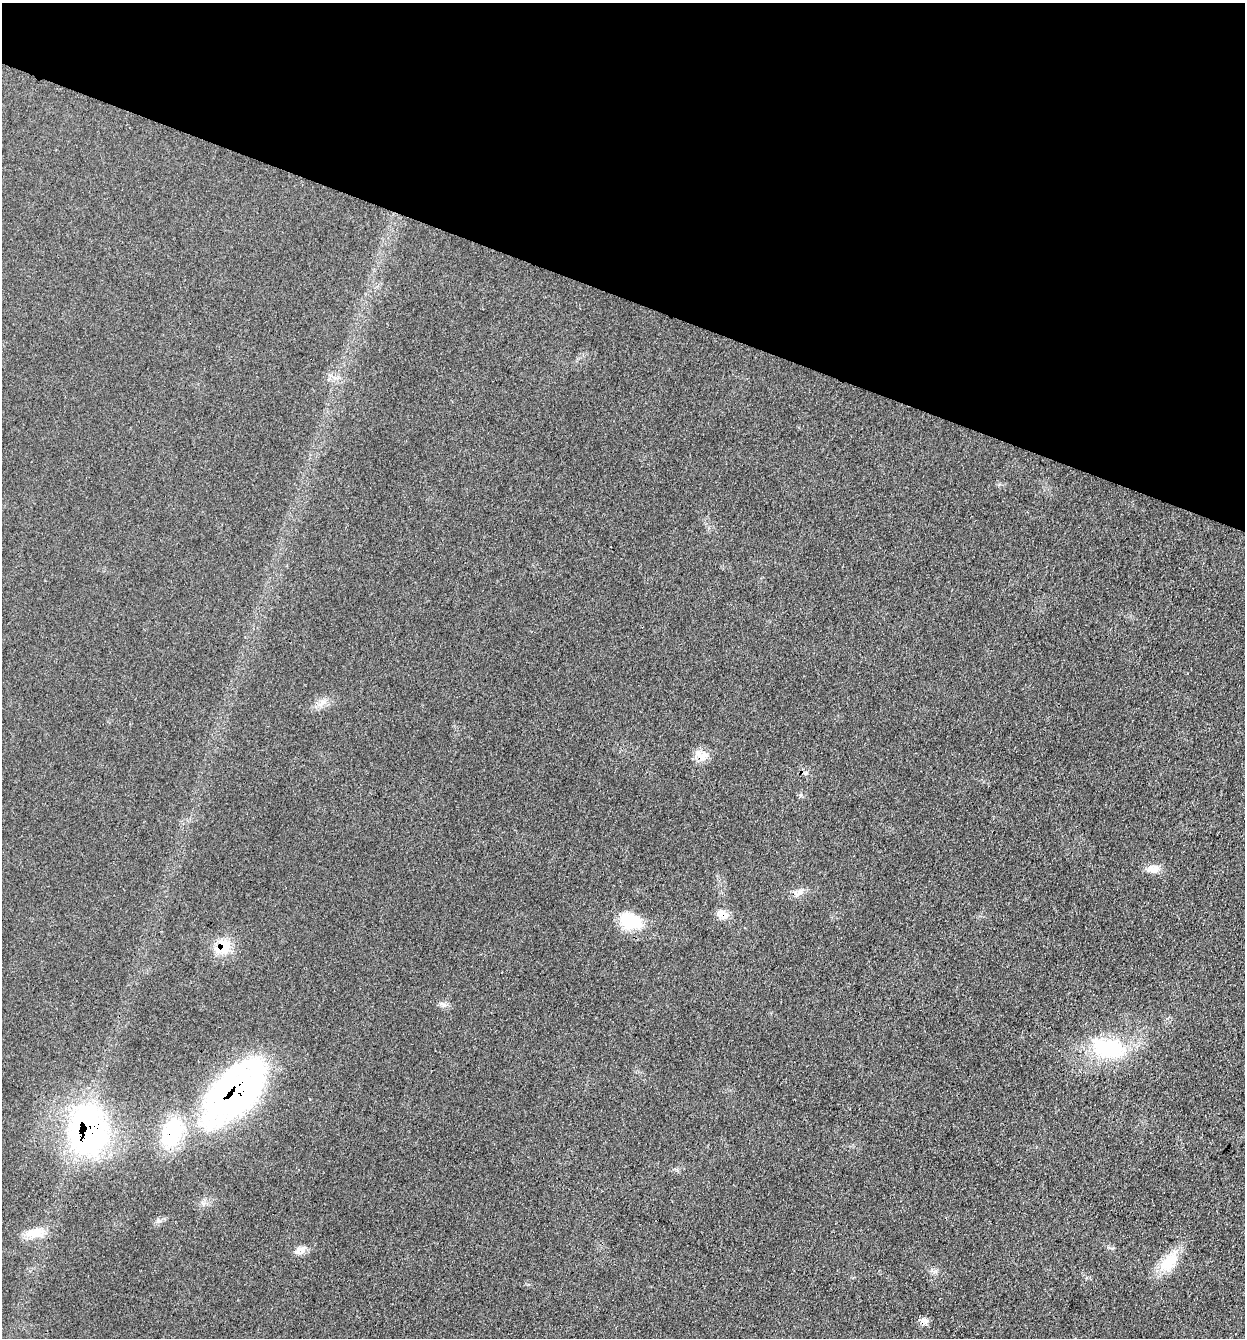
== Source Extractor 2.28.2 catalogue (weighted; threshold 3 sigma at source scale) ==
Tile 2 of 4 x 4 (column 2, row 1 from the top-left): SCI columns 1510-2752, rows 4017-5352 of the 5375 x 5358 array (HDU 1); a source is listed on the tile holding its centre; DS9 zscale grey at full resolution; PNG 1247 x 1340 px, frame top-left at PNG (2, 3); no overlay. Shown black and unused: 22% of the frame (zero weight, under 3 of 4 exposures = <1% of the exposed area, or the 3 px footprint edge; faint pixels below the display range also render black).
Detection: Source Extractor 2.28.2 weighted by HDU 2 'WHT'; one run over the whole footprint, this tile lists its part. Background 0.0857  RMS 0.0065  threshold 0.029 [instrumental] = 3 sigma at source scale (4.5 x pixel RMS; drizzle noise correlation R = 1.50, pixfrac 1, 0.05/0.05 arcsec/px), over >= 5 px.
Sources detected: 15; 1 inside a brighter listed object's ellipse — not listed separately; the other 14 listed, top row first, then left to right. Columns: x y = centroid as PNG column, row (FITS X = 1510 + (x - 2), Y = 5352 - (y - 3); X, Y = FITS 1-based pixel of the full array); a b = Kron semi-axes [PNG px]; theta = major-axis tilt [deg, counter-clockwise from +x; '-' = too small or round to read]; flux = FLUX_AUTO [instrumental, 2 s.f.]
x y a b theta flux
323 702 7 6 - 2.6
701 756 19 13 -9 7.3
1153 869 18 11 7 6.1
798 893 18 9 19 4.5
723 915 14 12 -32 5.8
630 921 31 19 -16 22
224 946 21 17 -81 14
1108 1048 47 27 -8 49
234 1093 79 38 44 230
87 1129 59 40 89 160
34 1233 25 12 12 12
302 1250 15 9 -16 4.7
1169 1262 29 16 50 18
924 1321 10 8 -13 3.4
Overlapping masked pixels (flux is a lower limit): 6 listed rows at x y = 701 756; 723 915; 224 946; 234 1093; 87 1129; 924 1321
Unlisted compact peaks at least as high as the median listed source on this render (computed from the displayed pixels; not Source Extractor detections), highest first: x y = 158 1221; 444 1005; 801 795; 934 1272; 1112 1248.